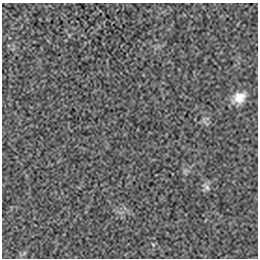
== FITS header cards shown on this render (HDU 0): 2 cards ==
NAXIS1  =                  256 / length of data axis 1
NAXIS2  =                  256 / length of data axis 2

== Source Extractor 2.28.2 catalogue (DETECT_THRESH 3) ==
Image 256 x 256 px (HDU 0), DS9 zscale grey, 1 PNG px = 1 image px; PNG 260 x 260 px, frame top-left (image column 1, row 256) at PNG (2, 3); no overlay
Background -9.26e-05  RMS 0.002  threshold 0.00601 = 3 sigma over >= 5 px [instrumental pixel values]
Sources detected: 5; all 5 listed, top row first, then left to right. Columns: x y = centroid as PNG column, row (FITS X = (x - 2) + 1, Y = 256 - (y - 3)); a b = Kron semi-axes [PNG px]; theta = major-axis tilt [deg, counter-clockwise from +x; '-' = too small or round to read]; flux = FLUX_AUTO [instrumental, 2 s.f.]
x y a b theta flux
239 97 17 12 31 1.9
185 171 9 3 45 0.23
206 187 12 7 -44 0.54
153 244 6 3 -20 0.15
24 253 7 4 53 0.25